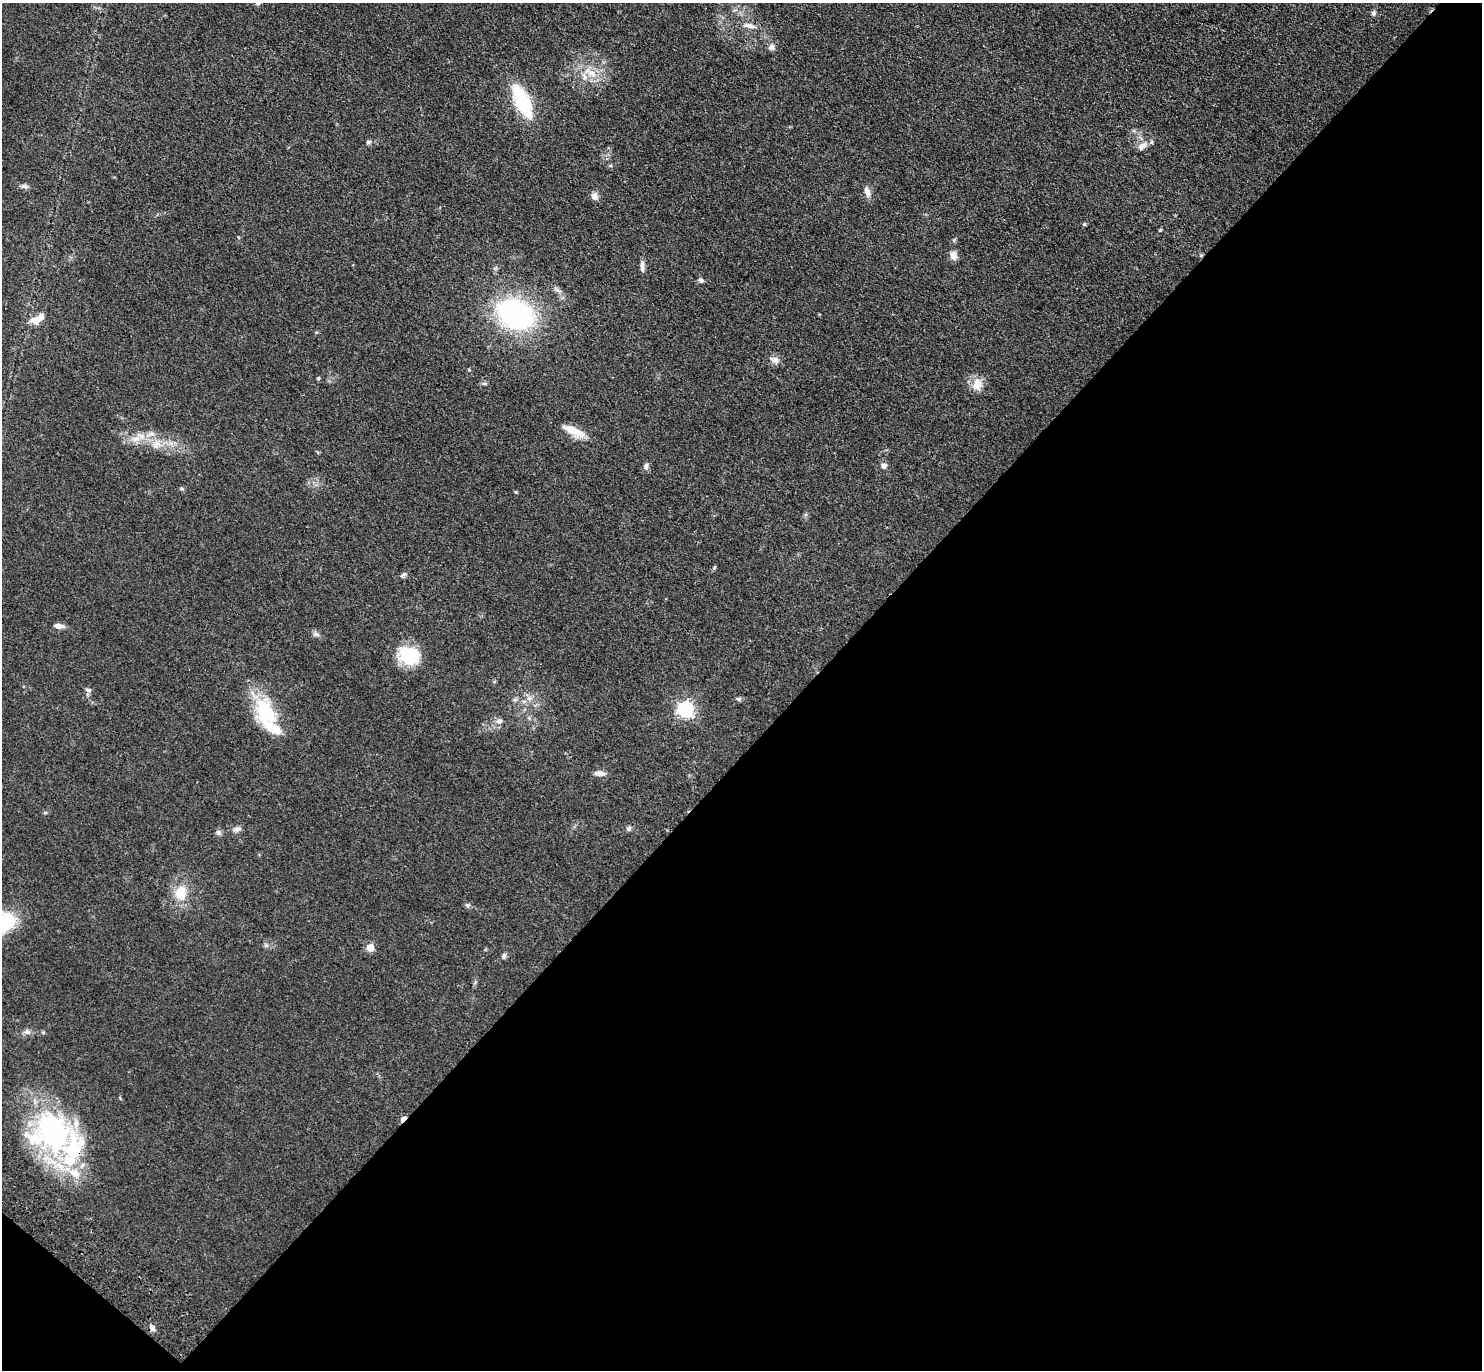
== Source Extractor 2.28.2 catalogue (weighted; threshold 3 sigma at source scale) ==
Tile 15 of 4 x 4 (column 3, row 4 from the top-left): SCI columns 3047-4526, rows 248-1615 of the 6091 x 6109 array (HDU 1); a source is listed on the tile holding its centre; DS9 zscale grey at full resolution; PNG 1484 x 1372 px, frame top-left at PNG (2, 3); no overlay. Shown black and unused: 46% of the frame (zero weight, under 3 of 4 exposures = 6% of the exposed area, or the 3 px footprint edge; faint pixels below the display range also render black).
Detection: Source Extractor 2.28.2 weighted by HDU 2 'WHT'; one run over the whole footprint, this tile lists its part. Background 0.0386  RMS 0.0045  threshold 0.0203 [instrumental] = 3 sigma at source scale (4.5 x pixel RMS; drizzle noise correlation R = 1.50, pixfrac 1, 0.05/0.05 arcsec/px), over >= 5 px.
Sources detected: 61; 1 inside a brighter object's white glare — not listed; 6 inside a brighter listed object's ellipse — not listed separately; the other 54 listed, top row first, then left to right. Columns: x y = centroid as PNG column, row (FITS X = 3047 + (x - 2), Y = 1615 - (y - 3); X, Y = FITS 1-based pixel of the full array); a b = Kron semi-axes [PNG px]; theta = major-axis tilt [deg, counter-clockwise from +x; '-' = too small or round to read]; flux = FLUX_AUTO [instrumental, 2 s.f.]
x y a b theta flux
1373 13 7 6 - 1.1
749 26 19 6 -12 2.8
772 47 9 7 -61 1.5
590 73 21 9 -22 6.7
522 101 25 10 -65 45
368 142 5 5 - 1
1142 146 16 8 35 3
24 186 9 5 -19 1.2
867 192 14 7 -72 2.5
594 196 9 9 - 2.1
1084 224 5 3 - 0.43
1160 230 5 4 - 0.45
953 255 11 9 -72 2.5
642 266 14 5 -86 1.9
701 280 7 5 -29 1
515 314 30 22 -27 91
35 320 16 10 8 4.7
775 360 13 8 -20 2.3
318 378 5 4 - 0.52
484 383 8 4 7 0.79
977 384 17 14 69 5
571 430 25 10 -32 6.1
151 434 8 6 -19 1.7
136 439 13 5 0 2.9
156 444 13 8 65 3
646 466 9 6 -87 1.3
884 466 8 7 - 1.6
714 567 6 4 88 0.48
403 575 11 4 26 0.98
59 626 12 6 -6 2.2
316 634 10 5 -21 1.3
409 656 23 18 -16 20
88 690 7 5 -15 1.1
529 698 7 6 - 1.6
515 699 6 4 19 0.74
739 699 7 5 -14 0.84
685 709 6 6 - 130
264 710 33 24 -85 22
529 718 5 5 - 0.64
499 721 9 8 - 1.8
599 773 12 6 -4 2.4
45 813 6 4 1 0.51
629 828 6 6 - 1.2
238 829 10 6 10 1.5
218 833 8 7 - 1.2
181 893 21 16 81 9.3
467 905 6 5 - 0.85
370 947 5 5 - 8.9
504 956 8 5 82 1
27 1032 9 7 -5 1.6
120 1098 5 3 - 0.4
403 1119 6 3 46 5.8
52 1133 58 53 -6 82
152 1328 8 7 - 1.6
Overlapping masked pixels (flux is a lower limit): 1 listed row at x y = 403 1119